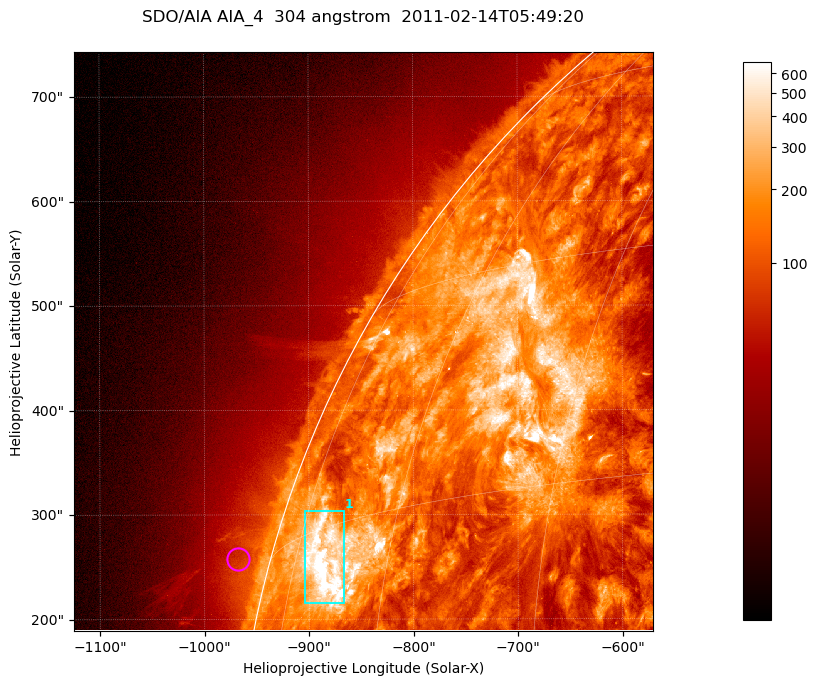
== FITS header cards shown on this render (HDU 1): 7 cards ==
TELESCOP= 'SDO/AIA '           / For AIA: SDO/AIA
INSTRUME= 'AIA_4   '           / For AIA: AIA_ATA1, AIA_ATA2, AIA_ATA3 or AIA_AT
WAVELNTH=                  304 / [angstrom] Wavelength
WAVEUNIT= 'angstrom'           / Wavelength unit: angstrom
DATE-OBS= '2011-02-14T05:49:20.124' / [ISO] Date when observation started; ISO 8
CTYPE1  = 'HPLN-TAN'           / CTYPE1; Typically HPLN
CTYPE2  = 'HPLT-TAN'           / CTYPE2; Typically HPLT

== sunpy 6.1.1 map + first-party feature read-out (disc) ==
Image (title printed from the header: SDO/AIA AIA_4  304 angstrom  2011-02-14T05:49:20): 923 x 923 px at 0.6 arcsec/px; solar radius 972 arcsec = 1619 px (partial field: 4.9% of the solar disc is inside the frame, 47% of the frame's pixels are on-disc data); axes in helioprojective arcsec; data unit not stated in the header (colour bar unlabelled)
Orientation: roll -0.132 deg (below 1 deg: not rotated)
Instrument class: DISC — disc imager (sunpy class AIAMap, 304 A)
Bright regions (active regions / flare kernels): reference = the on-disc median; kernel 7 px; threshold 5 sigma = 373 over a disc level ~131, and >= 1.15x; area >= 851 px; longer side >= 11 px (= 6.6 arcsec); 1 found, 1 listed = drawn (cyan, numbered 1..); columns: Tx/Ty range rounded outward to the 2 arcsec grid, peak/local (2 s.f.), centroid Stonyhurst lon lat
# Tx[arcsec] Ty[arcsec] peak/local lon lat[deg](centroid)
1 -906..-866 214..304 8 -69 +13
Off-limb structures (1.02-1.3 R_sun): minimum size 400 px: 2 found; the strongest spans PA ~75 deg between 1.02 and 1.06 R_sun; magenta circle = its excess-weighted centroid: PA ~75 deg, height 1.03 R_sun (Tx ~-968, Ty ~258 arcsec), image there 1.5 x the reference